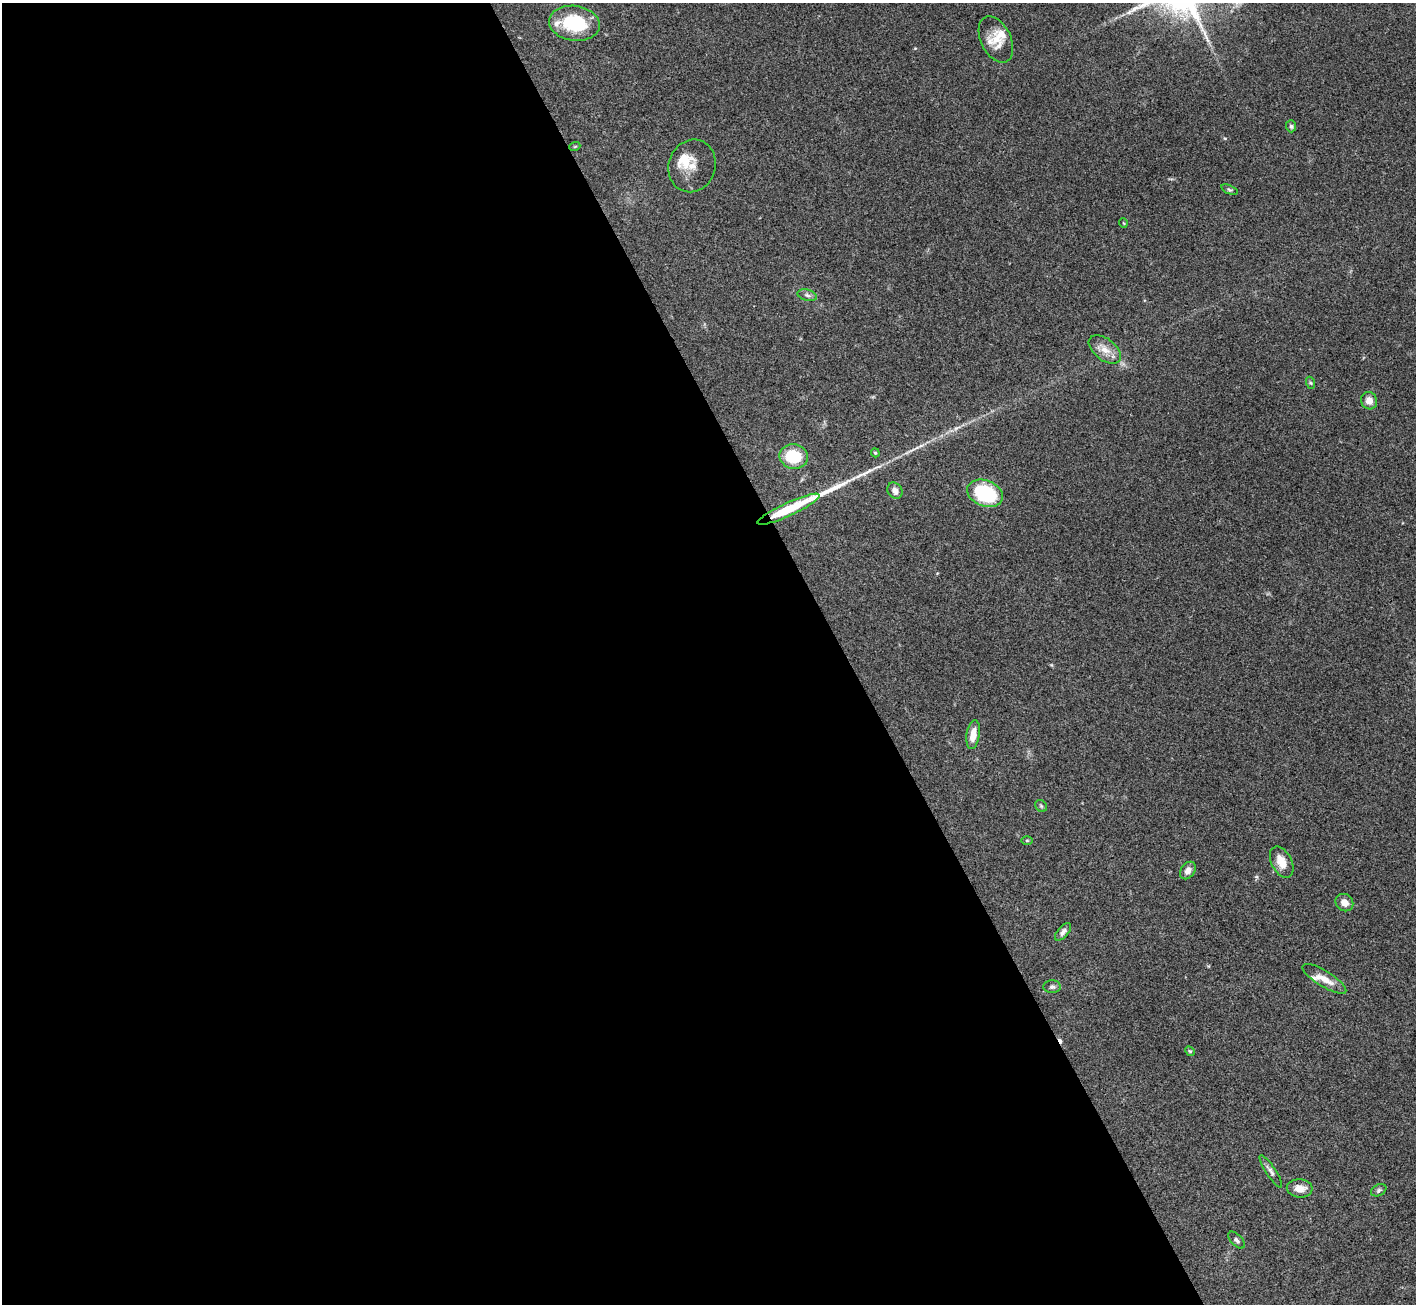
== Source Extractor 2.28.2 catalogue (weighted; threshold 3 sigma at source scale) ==
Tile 9 of 4 x 4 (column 1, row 3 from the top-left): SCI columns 5-1418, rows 1590-2891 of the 5663 x 5651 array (HDU 1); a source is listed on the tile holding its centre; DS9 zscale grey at full resolution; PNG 1418 x 1306 px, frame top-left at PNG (2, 3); each listed source drawn as its Kron ellipse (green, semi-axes under 4 px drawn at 4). Shown black and unused: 60% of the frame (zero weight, under 3 of 4 exposures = <1% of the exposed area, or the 3 px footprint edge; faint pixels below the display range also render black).
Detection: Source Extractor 2.28.2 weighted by HDU 2 'WHT'; one run over the whole footprint, this tile lists its part. Background 0.0954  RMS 0.0061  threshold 0.0276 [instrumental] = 3 sigma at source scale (4.5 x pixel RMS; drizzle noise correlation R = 1.50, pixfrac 1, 0.05/0.05 arcsec/px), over >= 5 px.
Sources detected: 37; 1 cosmic-ray / hot-pixel residue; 1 long thin detection or spike segment (spike, bleed or trail) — neither listed nor drawn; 5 inside a brighter listed object's ellipse — not listed separately; the other 30 listed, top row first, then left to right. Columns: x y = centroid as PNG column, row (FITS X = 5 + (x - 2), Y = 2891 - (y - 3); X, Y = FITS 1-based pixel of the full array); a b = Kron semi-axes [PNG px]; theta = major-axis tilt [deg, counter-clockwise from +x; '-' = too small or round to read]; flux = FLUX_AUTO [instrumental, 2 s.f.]
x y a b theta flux
574 23 25 17 -7 31
996 39 25 15 -64 12
1291 126 6 5 - 1.3
575 146 5 3 - 0.61
692 166 27 23 70 9.6
1229 190 9 3 -21 0.88
1123 223 5 3 - 0.5
807 295 10 5 -15 1.9
1105 350 19 11 -38 6.9
1311 383 6 4 -70 0.84
1369 401 9 8 - 4.9
875 453 4 3 - 0.79
794 456 14 12 -13 22
895 491 8 7 - 3.6
985 493 18 13 -21 47
789 509 34 6 25 24
973 734 14 6 81 6.7
1041 806 6 5 - 1
1027 840 6 4 0 0.64
1282 862 17 10 -63 9.4
1188 870 9 7 53 3.3
1344 903 9 8 - 4.2
1063 932 10 5 49 2.2
1324 979 25 8 -32 7.4
1052 987 9 6 -2 1.8
1190 1051 5 4 - 0.83
1271 1171 19 5 -57 2.5
1300 1188 13 9 -5 6.1
1379 1190 8 5 28 1.4
1236 1240 10 5 -46 1.7
Overlapping masked pixels (flux is a lower limit): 1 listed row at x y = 789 509